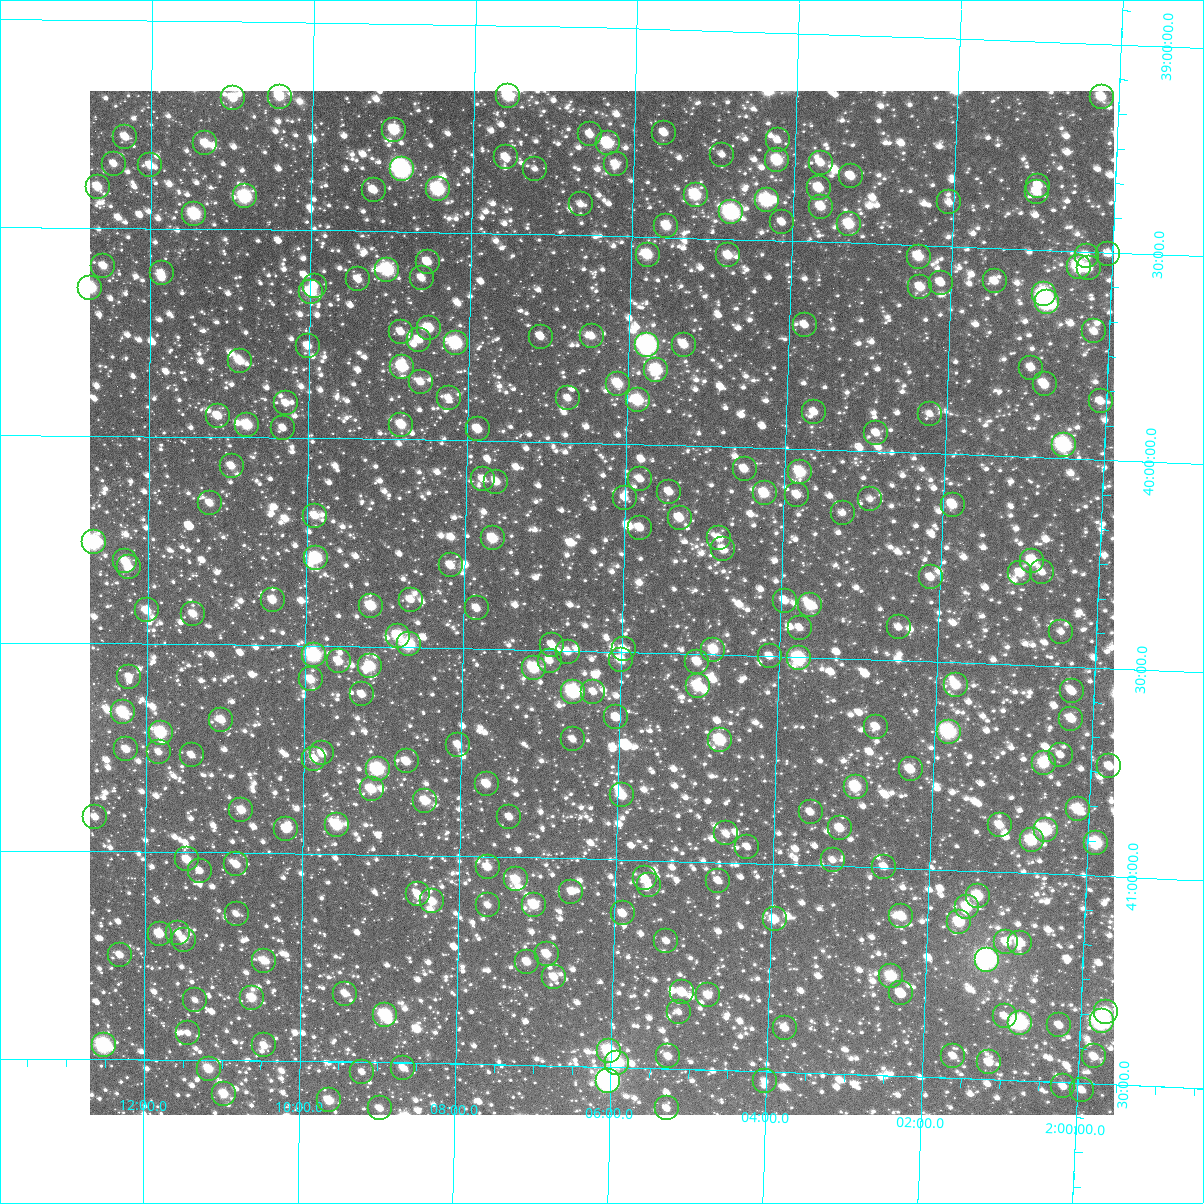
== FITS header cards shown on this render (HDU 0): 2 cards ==
NAXIS1  =                 1024
NAXIS2  =                 1024

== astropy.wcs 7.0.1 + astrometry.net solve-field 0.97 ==
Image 1024 x 1024 px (HDU 0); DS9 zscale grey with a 90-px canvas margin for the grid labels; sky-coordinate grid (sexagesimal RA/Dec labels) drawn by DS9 from the SOLVED WCS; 263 Tycho-2 reference stars matched to detected sources circled (green)
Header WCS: RA---TAN-SIP/DEC--TAN-SIP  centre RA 02:06:16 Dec +40:23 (31.57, +40.38 deg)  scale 8.66 arcsec/px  FOV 147.9' x 147.9'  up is +179 deg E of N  parity flipped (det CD > 0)
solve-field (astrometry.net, Tycho-2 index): VERIFIED the header's WCS against the Tycho-2 star catalogue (verified at 6 index scales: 13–263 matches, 0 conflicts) and refined it, rather than solving blind
Solved WCS: RA---TAN-SIP/DEC--TAN-SIP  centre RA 02:06:16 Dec +40:23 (31.57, +40.38 deg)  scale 8.66 arcsec/px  FOV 147.9' x 147.9'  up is +179 deg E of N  parity flipped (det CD > 0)
The solver's refit moves the header's centre by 0.22 arcsec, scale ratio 1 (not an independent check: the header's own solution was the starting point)
Tycho-2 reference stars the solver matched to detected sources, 263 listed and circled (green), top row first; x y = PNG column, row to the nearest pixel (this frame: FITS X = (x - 90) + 1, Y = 1024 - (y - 91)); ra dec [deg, ICRS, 3 dp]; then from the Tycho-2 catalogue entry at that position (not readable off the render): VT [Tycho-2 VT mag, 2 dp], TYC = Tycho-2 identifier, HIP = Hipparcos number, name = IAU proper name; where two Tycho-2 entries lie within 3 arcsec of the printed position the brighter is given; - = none
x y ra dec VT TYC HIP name
508 96 31.893 +39.168 9.27 2829-204-1 - -
280 97 32.603 +39.180 10.29 2830-447-1 - -
1102 97 30.054 +39.127 10.45 2829-1028-1 - -
233 98 32.747 +39.185 10.51 2830-755-1 - -
394 130 32.245 +39.256 9.71 2829-552-1 - -
664 133 31.407 +39.249 11.02 2829-870-1 - -
590 134 31.636 +39.257 11.44 2829-840-1 - -
125 137 33.080 +39.281 10.83 2830-601-1 - -
778 140 31.054 +39.259 11.23 2829-1416-1 - -
205 143 32.832 +39.295 10.31 2830-433-1 - -
608 143 31.581 +39.277 9.24 2829-1388-1 - -
722 155 31.225 +39.298 12.19 2829-108-1 - -
506 157 31.897 +39.317 11.15 2829-116-1 - -
777 160 31.053 +39.307 9.66 2829-360-1 - -
821 163 30.918 +39.310 11.01 2829-476-1 - -
114 164 33.115 +39.345 11.20 2830-155-1 - -
616 164 31.555 +39.328 10.62 2829-152-1 - -
150 165 33.002 +39.349 10.67 2830-619-1 - -
402 169 32.221 +39.349 7.64 2829-900-1 10006 -
535 169 31.806 +39.343 12.31 2829-92-1 - -
851 176 30.822 +39.340 10.69 2829-1346-1 - -
1038 186 30.238 +39.346 11.77 2829-1242-1 - -
98 187 33.165 +39.401 10.38 2834-2217-1 - -
819 188 30.921 +39.371 10.32 2829-86-1 - -
438 189 32.106 +39.396 8.61 2833-2012-1 9973 -
374 190 32.306 +39.402 11.14 2833-2195-1 - -
1037 192 30.242 +39.362 10.81 2829-560-1 - -
696 195 31.304 +39.396 9.48 2833-2075-1 - -
245 196 32.708 +39.421 8.79 2834-2171-1 - -
767 200 31.082 +39.404 8.87 2833-2190-1 9667 -
949 202 30.514 +39.395 11.70 2833-1993-1 - -
581 204 31.661 +39.426 11.82 2833-2154-1 - -
821 207 30.911 +39.416 10.37 2833-2071-1 - -
731 212 31.191 +39.435 8.28 2833-2027-1 9700 -
194 214 32.864 +39.464 8.99 2834-2167-1 10223 -
782 222 31.032 +39.455 11.18 2833-2063-1 - -
849 224 30.823 +39.455 9.89 2833-1998-1 - -
666 226 31.392 +39.472 10.35 2833-2062-1 - -
1108 254 30.012 +39.503 11.49 2833-785-1 - -
648 255 31.448 +39.543 9.71 2833-721-1 - -
728 255 31.197 +39.540 10.70 2833-1221-1 - -
1087 256 30.079 +39.510 10.86 2833-1453-1 - -
919 257 30.603 +39.528 10.23 2833-112-1 - -
428 262 32.134 +39.572 10.43 2833-453-1 - -
103 266 33.146 +39.591 10.78 2834-98-1 - -
1079 267 30.101 +39.537 8.90 2833-285-1 9370 -
1089 268 30.072 +39.540 11.18 2833-1213-1 - -
387 270 32.260 +39.592 8.93 2833-1015-1 10023 -
162 273 32.964 +39.608 11.03 2834-158-1 - -
422 278 32.152 +39.610 11.00 2833-923-1 - -
358 279 32.350 +39.616 11.26 2833-731-1 - -
995 281 30.363 +39.580 10.94 2833-627-1 - -
941 283 30.531 +39.588 11.47 2833-881-1 - -
315 286 32.486 +39.634 11.22 2833-1467-1 - -
920 287 30.594 +39.601 10.74 2833-497-1 - -
90 288 33.186 +39.644 9.01 2834-2082-1 10302 -
311 292 32.497 +39.648 9.43 2833-1431-1 - -
1044 294 30.207 +39.607 9.29 2833-763-1 - -
1047 302 30.198 +39.625 7.98 2833-1397-1 9401 -
805 325 30.952 +39.701 11.09 2833-595-1 - -
429 328 32.125 +39.730 10.95 2833-867-1 - -
1094 331 30.048 +39.691 11.21 2833-153-1 - -
401 332 32.213 +39.742 11.38 2833-191-1 - -
592 336 31.617 +39.742 11.03 2833-669-1 - -
541 337 31.774 +39.747 11.06 2833-395-1 - -
419 340 32.156 +39.759 10.79 2833-819-1 - -
456 343 32.042 +39.766 8.73 2833-1201-1 - -
647 345 31.443 +39.760 7.60 2833-951-1 9779 -
684 345 31.327 +39.757 10.59 2833-1231-1 - -
308 346 32.504 +39.779 10.84 2834-1627-1 - -
240 361 32.718 +39.816 10.52 2834-1885-1 - -
402 367 32.209 +39.826 9.62 2833-243-1 - -
1031 368 30.239 +39.784 11.40 2833-1141-1 - -
656 370 31.411 +39.820 9.16 2833-709-1 - -
421 382 32.149 +39.861 11.20 2833-771-1 - -
618 384 31.530 +39.855 10.20 2833-1387-1 - -
1045 384 30.195 +39.823 10.59 2833-693-1 - -
449 398 32.060 +39.899 11.41 2833-1073-1 - -
568 398 31.686 +39.893 11.23 2833-255-1 - -
638 400 31.467 +39.894 9.40 2833-1319-1 - -
1101 401 30.017 +39.859 11.21 2833-733-1 - -
286 403 32.571 +39.917 11.58 2834-1324-1 - -
814 412 30.914 +39.910 10.86 2833-759-1 - -
930 414 30.550 +39.906 11.65 2833-142-1 - -
218 416 32.784 +39.950 10.65 2834-1583-1 - -
247 425 32.692 +39.971 9.70 2834-2018-1 - -
401 425 32.208 +39.964 10.36 2833-139-1 - -
283 428 32.578 +39.977 11.80 2834-1496-1 - -
478 429 31.967 +39.972 10.70 2833-1381-1 - -
876 433 30.716 +39.956 11.65 2833-999-1 - -
1064 445 30.127 +39.967 8.38 2833-85-1 9378 -
232 466 32.739 +40.070 11.18 2834-1042-1 - -
745 469 31.126 +40.052 10.82 2833-61-1 - -
800 472 30.951 +40.056 9.73 2833-765-1 9632 -
483 479 31.948 +40.092 11.72 2833-355-1 - -
640 479 31.454 +40.083 11.49 2833-767-1 - -
496 482 31.905 +40.098 10.85 2833-189-1 - -
669 492 31.361 +40.112 10.94 2833-455-1 - -
765 493 31.061 +40.109 10.33 2833-769-1 - -
797 495 30.959 +40.111 11.19 2833-365-1 - -
625 498 31.501 +40.129 12.01 2833-1177-1 - -
870 499 30.729 +40.115 11.44 2833-803-1 - -
210 503 32.806 +40.160 11.08 2834-542-1 - -
953 505 30.469 +40.121 10.44 2833-821-1 - -
843 513 30.814 +40.150 11.75 2833-1951-1 - -
315 516 32.475 +40.187 10.67 2833-1815-1 - -
680 518 31.327 +40.174 10.51 2833-1822-1 - -
640 528 31.451 +40.200 10.93 2833-1898-1 - -
493 538 31.913 +40.234 10.05 2833-1921-1 - -
719 538 31.200 +40.220 10.87 2833-1674-1 - -
94 542 33.171 +40.257 8.12 2834-1604-1 - -
723 549 31.187 +40.246 11.41 2833-1769-1 - -
316 558 32.469 +40.288 9.26 2833-1503-1 - -
125 561 33.071 +40.302 10.44 2834-788-1 - -
1032 561 30.211 +40.249 9.81 2833-1743-1 - -
451 565 32.044 +40.301 11.05 2833-1614-1 - -
129 567 33.059 +40.315 10.98 2834-999-1 - -
1042 572 30.179 +40.276 11.65 2833-1617-1 - -
1020 573 30.247 +40.280 10.72 2833-1604-1 - -
931 577 30.530 +40.298 11.49 2833-1532-1 - -
273 600 32.605 +40.392 10.77 2834-800-1 - -
411 600 32.168 +40.385 11.27 2833-1833-1 - -
785 601 30.987 +40.366 11.07 2833-1597-1 - -
810 605 30.906 +40.376 10.25 2833-1791-1 - -
371 606 32.294 +40.402 9.79 2833-1651-1 - -
477 608 31.959 +40.403 11.13 2833-1758-1 - -
147 610 33.002 +40.419 10.63 2834-1575-1 - -
193 614 32.855 +40.427 10.60 2834-1247-1 - -
899 627 30.625 +40.421 11.81 2833-1304-1 - -
800 628 30.937 +40.430 11.55 2833-1491-1 - -
1061 632 30.111 +40.417 11.82 2833-1667-1 - -
398 636 32.209 +40.473 9.98 2833-1478-1 - -
409 644 32.172 +40.493 8.98 2833-1795-1 - -
552 645 31.719 +40.487 11.50 2833-974-2 - -
624 649 31.492 +40.494 10.67 2833-1864-1 - -
713 650 31.208 +40.489 10.16 2833-452-1 - -
568 652 31.669 +40.503 11.09 2833-1856-1 - -
314 655 32.473 +40.522 8.54 2833-1703-1 - -
770 656 31.030 +40.501 11.20 2833-984-1 - -
799 658 30.937 +40.504 8.77 2833-1336-1 - -
621 660 31.499 +40.519 10.34 2833-1384-1 - -
339 661 32.393 +40.536 10.72 2833-576-1 - -
550 661 31.725 +40.525 10.98 2833-1528-1 - -
697 662 31.258 +40.519 10.64 2833-878-1 - -
370 666 32.293 +40.547 9.72 2833-1585-1 - -
534 668 31.775 +40.543 9.41 2833-312-1 - -
129 677 33.055 +40.580 11.17 2834-1412-1 - -
311 679 32.481 +40.581 10.56 2833-590-1 - -
956 685 30.438 +40.554 10.23 2833-1945-1 - -
698 686 31.254 +40.577 9.78 2833-856-1 - -
1072 691 30.069 +40.559 11.17 2833-1480-1 - -
573 692 31.648 +40.598 8.64 2833-1424-1 - -
593 692 31.585 +40.598 11.23 2833-1695-1 - -
362 694 32.318 +40.615 11.00 2833-724-1 - -
123 712 33.076 +40.665 9.32 2834-613-1 - -
616 717 31.510 +40.658 10.81 2833-1847-1 - -
1071 719 30.067 +40.626 10.81 2833-800-1 - -
221 720 32.762 +40.681 10.94 2834-1673-1 - -
876 727 30.685 +40.662 11.69 2833-1134-1 - -
949 732 30.455 +40.668 8.57 2833-966-1 - -
161 733 32.955 +40.713 9.06 2834-1066-1 - -
573 739 31.646 +40.713 11.73 2833-1206-1 - -
720 740 31.180 +40.705 9.34 2833-690-1 9696 -
458 745 32.011 +40.732 11.14 2833-872-1 - -
126 749 33.064 +40.754 10.67 2834-1917-1 - -
159 752 32.960 +40.760 11.16 2834-629-1 - -
322 753 32.441 +40.758 10.65 2833-942-1 - -
192 755 32.856 +40.767 11.24 2834-364-1 - -
1061 755 30.097 +40.713 11.45 2833-1608-1 - -
314 759 32.466 +40.772 10.78 2833-1322-1 - -
407 761 32.173 +40.775 10.65 2833-89-1 - -
1044 763 30.149 +40.735 9.99 2833-1586-1 - -
1109 766 29.941 +40.736 11.07 2820-941-1 - -
378 769 32.264 +40.794 9.02 2833-1436-1 10027 -
911 769 30.571 +40.762 10.60 2833-1647-1 - -
487 784 31.917 +40.825 10.61 2833-1871-1 - -
856 787 30.744 +40.808 9.58 2833-1607-1 - -
372 789 32.281 +40.843 10.83 2833-194-1 - -
622 795 31.487 +40.844 10.20 2833-1772-1 - -
425 801 32.111 +40.869 10.19 2833-1958-1 - -
1078 809 30.035 +40.842 9.93 2833-484-1 - -
241 810 32.696 +40.898 10.54 2834-633-1 - -
811 812 30.885 +40.872 11.27 2833-1656-1 - -
95 817 33.161 +40.918 11.12 2834-1441-1 - -
509 817 31.842 +40.904 11.37 2833-1342-1 - -
337 825 32.390 +40.931 9.40 2833-1404-1 - -
1000 825 30.282 +40.887 11.28 2833-896-1 - -
840 828 30.790 +40.909 10.56 2833-1882-1 - -
286 829 32.552 +40.942 10.56 2834-213-1 - -
1046 830 30.135 +40.895 9.01 2833-624-1 - -
726 833 31.151 +40.930 11.70 2833-788-1 - -
1032 840 30.179 +40.922 9.58 2833-1224-1 - -
1096 843 29.972 +40.922 9.22 2820-1075-1 - -
747 847 31.082 +40.961 12.00 2833-1819-1 - -
187 859 32.867 +41.018 10.54 2834-234-1 - -
833 860 30.809 +40.986 11.71 2833-734-1 - -
236 864 32.710 +41.029 10.85 2834-186-1 - -
488 867 31.909 +41.025 10.65 2833-150-1 - -
884 867 30.644 +40.998 11.68 2833-1504-1 - -
200 871 32.826 +41.045 11.50 2834-662-1 - -
645 878 31.407 +41.043 11.33 2833-380-1 - -
516 879 31.818 +41.054 10.15 2833-424-1 - -
718 881 31.172 +41.044 11.95 2833-318-1 - -
649 885 31.392 +41.060 13.12 2833-206-1 - -
571 892 31.639 +41.081 11.20 2833-782-1 - -
418 894 32.130 +41.093 11.31 2833-330-1 - -
978 896 30.343 +41.060 10.04 2833-728-1 - -
432 901 32.083 +41.111 10.58 2833-282-1 - -
488 905 31.905 +41.117 11.29 2833-650-1 - -
534 905 31.759 +41.113 9.86 2833-412-1 - -
967 907 30.375 +41.087 10.01 2833-498-1 - -
623 913 31.474 +41.130 10.63 2833-228-1 - -
237 914 32.707 +41.148 11.50 2834-1225-1 - -
901 916 30.584 +41.116 10.43 2833-658-1 - -
775 919 30.989 +41.133 10.52 2833-1136-1 - -
959 922 30.399 +41.124 9.85 2833-476-1 - -
178 933 32.893 +41.195 11.52 2834-217-1 - -
160 934 32.953 +41.197 10.29 2834-94-1 - -
184 940 32.875 +41.211 10.99 2834-106-1 - -
666 941 31.332 +41.193 11.49 2833-322-1 - -
1006 942 30.246 +41.168 10.95 2833-1356-1 - -
1020 943 30.201 +41.168 10.77 2833-74-1 - -
547 954 31.713 +41.231 10.71 2833-6-1 - -
120 955 33.079 +41.249 11.08 2834-10-1 - -
987 960 30.307 +41.212 6.99 2833-84-1 9438 -
264 961 32.618 +41.259 10.51 2838-742-1 - -
527 962 31.776 +41.251 10.56 2837-918-1 - -
891 976 30.609 +41.261 9.81 2837-1876-1 - -
554 977 31.689 +41.286 10.98 2837-796-1 - -
682 992 31.277 +41.315 10.45 2837-2276-1 - -
901 993 30.577 +41.301 11.52 2837-1176-1 - -
345 994 32.356 +41.336 11.24 2837-432-1 - -
708 995 31.194 +41.320 10.91 2837-2220-1 - -
252 998 32.655 +41.349 10.15 2838-1054-1 - -
195 1000 32.837 +41.356 11.87 2838-990-1 - -
679 1012 31.286 +41.363 12.00 2837-1922-1 - -
1106 1012 29.917 +41.326 10.39 2824-2115-1 - -
385 1015 32.226 +41.386 8.86 2837-1886-1 - -
1005 1016 30.242 +41.347 11.14 2837-1720-1 - -
1102 1021 29.930 +41.350 7.58 2824-2000-1 9320 -
1020 1023 30.191 +41.361 8.15 2837-2234-1 9396 -
1059 1025 30.066 +41.363 11.38 2837-1380-1 - -
785 1028 30.944 +41.394 11.31 2837-1812-1 - -
188 1033 32.859 +41.436 11.75 2838-1016-1 - -
104 1045 33.129 +41.467 8.13 2838-1272-1 10290 -
264 1045 32.613 +41.463 10.89 2838-832-1 - -
609 1051 31.506 +41.461 9.11 2837-1534-1 - -
668 1056 31.316 +41.470 11.11 2837-1526-1 - -
953 1056 30.402 +41.447 11.57 2837-206-1 - -
1094 1056 29.950 +41.435 11.27 2824-2104-1 - -
989 1062 30.286 +41.459 10.85 2837-1666-1 - -
617 1063 31.479 +41.489 9.08 2837-1774-1 - -
403 1068 32.167 +41.512 11.02 2837-2174-1 - -
209 1069 32.792 +41.521 10.16 2838-1402-1 - -
362 1072 32.298 +41.524 11.71 2837-528-1 - -
608 1081 31.507 +41.533 6.89 2837-584-1 9800 -
765 1081 31.004 +41.523 11.57 2837-2262-1 - -
1063 1086 30.045 +41.510 11.91 2837-2298-1 - -
1082 1090 29.986 +41.517 11.25 2824-2028-1 - -
224 1094 32.742 +41.581 10.23 2838-1212-1 - -
329 1100 32.403 +41.594 10.09 2837-1618-1 - -
380 1108 32.238 +41.611 11.47 2837-594-1 - -
667 1108 31.316 +41.595 11.29 2837-816-1 - -